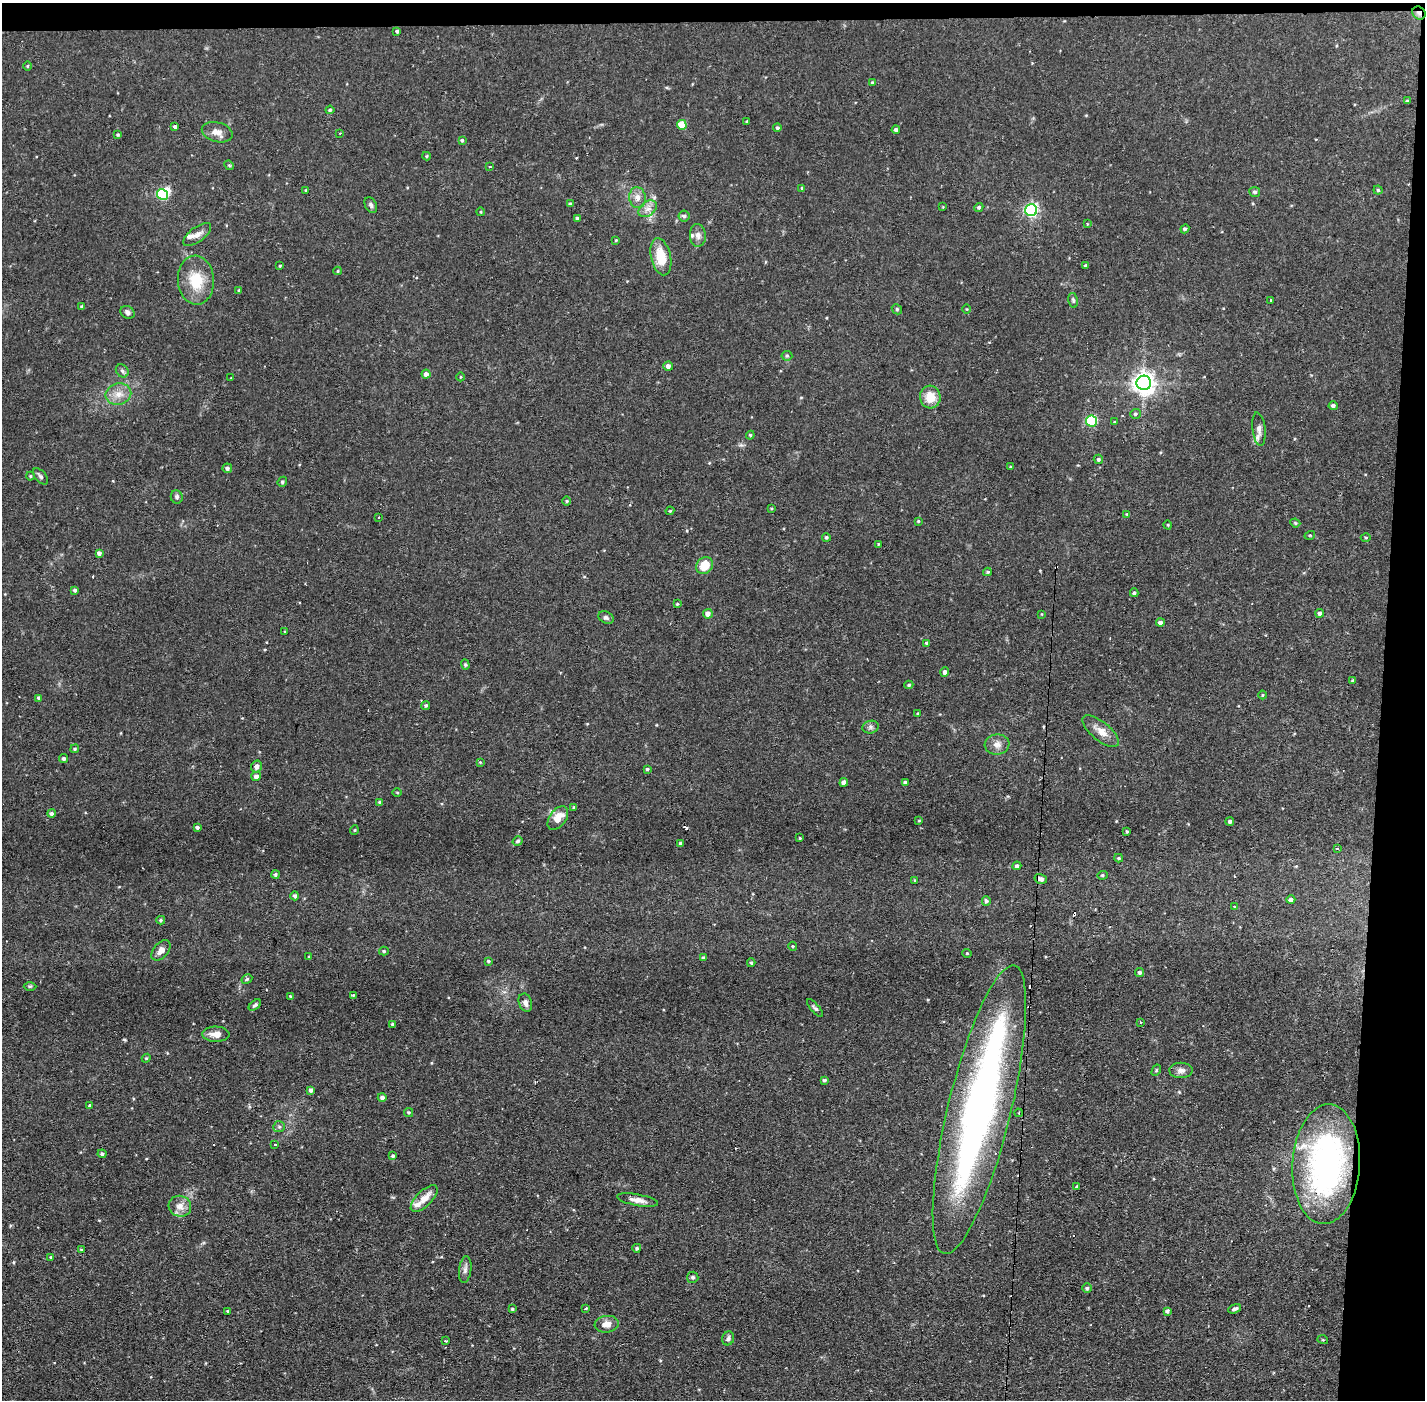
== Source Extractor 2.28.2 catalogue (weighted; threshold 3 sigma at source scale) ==
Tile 3 of 3 x 3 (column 3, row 1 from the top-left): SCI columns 2847-4269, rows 2848-4245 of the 4269 x 4299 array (HDU 1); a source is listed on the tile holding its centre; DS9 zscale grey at full resolution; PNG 1427 x 1402 px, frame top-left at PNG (2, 3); each listed source drawn as its Kron ellipse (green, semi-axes under 4 px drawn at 4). Shown black and unused: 4% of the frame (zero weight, under 2 of 3 exposures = <1% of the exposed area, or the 3 px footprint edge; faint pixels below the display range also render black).
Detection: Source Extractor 2.28.2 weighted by HDU 2 'WHT'; one run over the whole footprint, this tile lists its part. Background 0.0754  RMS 0.0063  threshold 0.0282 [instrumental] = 3 sigma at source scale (4.5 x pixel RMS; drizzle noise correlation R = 1.50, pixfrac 1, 0.05/0.05 arcsec/px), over >= 5 px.
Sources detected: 211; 3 inside a brighter object's white glare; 10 cosmic-ray / hot-pixel residue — neither listed nor drawn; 4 inside a brighter listed object's ellipse — not listed separately; the other 194 listed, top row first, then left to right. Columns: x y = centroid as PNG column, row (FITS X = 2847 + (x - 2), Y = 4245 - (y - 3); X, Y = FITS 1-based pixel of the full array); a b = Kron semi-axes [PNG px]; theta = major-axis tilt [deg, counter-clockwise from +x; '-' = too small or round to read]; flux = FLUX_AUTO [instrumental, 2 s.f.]
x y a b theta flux
1419 13 7 6 - 2.4
397 31 3 3 - 1.1
27 66 4 3 - 0.52
872 83 4 3 - 0.78
1407 101 4 3 - 0.75
330 110 4 4 - 0.98
747 122 4 3 - 0.77
682 125 5 5 - 19
175 127 4 3 - 1.4
777 128 4 4 - 1
896 130 4 4 - 1.7
217 132 16 9 -15 4.9
340 133 3 3 - 0.64
118 135 4 4 - 0.77
462 140 4 3 - 0.9
427 156 4 4 - 0.64
229 165 5 4 - 0.74
490 166 3 2 - 1
802 188 4 3 - 0.55
306 190 4 2 - 0.47
1378 190 4 4 - 0.85
1255 192 5 5 - 1.4
162 194 6 5 - 46
638 198 10 8 -83 4
570 204 4 4 - 1.5
371 205 8 5 -64 1.6
943 207 3 3 - 0.41
979 207 4 4 - 1.2
648 209 10 7 38 3.5
1031 210 6 6 - 120
481 212 4 3 - 0.51
684 216 5 5 - 1.3
577 218 3 3 - 0.89
1087 224 4 2 - 0.44
1185 229 4 4 - 1.4
197 235 16 7 37 4
698 235 11 8 -86 3.1
616 240 3 3 - 0.59
661 257 19 10 -77 16
280 266 3 3 - 0.55
1086 266 3 3 - 1.2
338 271 4 4 - 0.61
196 280 24 18 -86 18
239 290 3 3 - 0.64
1073 300 7 4 -79 1.1
1270 300 3 2 - 0.82
82 307 4 3 - 1.2
897 309 5 4 - 0.81
967 309 5 3 - 0.48
127 312 7 6 - 2
787 356 5 5 - 0.86
668 366 5 5 - 2.4
122 371 7 5 -46 1.4
426 374 4 4 - 2.9
460 377 4 3 - 0.48
231 378 2 2 - 0.36
1144 383 7 7 - 480
118 394 13 10 12 6.3
930 397 11 10 - 10
1333 406 4 4 - 1.6
1135 414 5 5 - 1.2
1092 421 5 5 - 59
1115 422 4 3 - 0.68
1259 429 17 6 -83 3.4
750 435 4 4 - 0.68
1098 459 5 4 - 1.2
1011 467 3 3 - 0.52
227 468 5 4 - 1.9
30 476 4 4 - 0.69
40 476 10 5 -48 1.6
282 482 5 4 - 1
177 497 6 6 - 1.3
567 501 5 3 - 0.71
772 508 4 3 - 0.58
670 511 4 4 - 0.62
1127 514 4 4 - 0.69
379 517 2 2 - 0.55
918 521 4 3 - 0.52
1295 523 5 4 - 0.73
1168 525 5 3 - 0.49
1310 535 5 3 - 0.54
826 537 4 4 - 1
1366 537 5 3 - 0.7
878 544 3 2 - 0.46
99 553 4 4 - 2
704 566 9 7 48 11
987 572 4 3 - 0.86
75 590 4 4 - 1.2
1134 593 4 4 - 0.93
677 604 3 3 - 0.81
1320 613 4 4 - 1.6
708 614 5 4 - 3.4
1042 614 4 2 - 0.39
606 618 8 6 -30 1.7
1160 623 4 4 - 1.8
285 632 3 3 - 0.51
927 643 4 3 - 1.2
465 665 5 4 - 0.81
945 672 4 4 - 2
1353 681 4 4 - 0.74
909 685 4 4 - 0.88
1263 695 4 3 - 0.53
39 698 4 4 - 1.4
426 705 4 4 - 0.99
918 714 3 3 - 0.6
871 727 8 6 15 1.8
1101 731 22 9 -40 6.6
997 744 12 10 8 4.3
75 749 4 4 - 0.78
64 758 4 4 - 1.5
480 762 4 4 - 0.59
257 766 6 5 - 3
647 769 4 3 - 0.94
256 776 5 4 - 2.5
844 782 4 4 - 2.9
905 782 4 4 - 1.5
397 792 5 3 - 0.6
380 802 4 4 - 0.79
574 807 4 3 - 0.55
51 813 4 4 - 1.5
558 818 13 8 53 8.4
919 821 4 2 - 0.43
1230 821 4 4 - 1.3
197 827 3 3 - 1.3
354 830 5 3 - 0.51
1127 831 3 2 - 0.59
800 838 3 2 - 0.47
518 841 5 4 - 1.1
681 843 4 3 - 1.8
1337 848 2 2 - 0.85
1119 858 4 4 - 0.79
1017 866 4 4 - 1.7
275 874 4 4 - 0.97
1102 875 5 4 - 0.91
1041 879 6 4 -15 2.4
914 880 4 2 - 0.44
295 896 4 4 - 1.6
1291 900 4 4 - 2
986 901 5 4 - 1.5
1234 907 3 2 - 0.74
161 920 4 4 - 0.93
793 946 5 4 - 0.8
161 950 12 7 49 4
384 951 5 4 - 0.87
967 953 4 4 - 0.65
309 957 4 2 - 0.45
703 958 4 4 - 1.3
488 961 3 3 - 0.88
751 963 4 3 - 0.78
1140 972 4 4 - 1.3
247 979 5 4 - 0.94
30 986 6 4 1 0.77
353 995 3 3 - 1.1
290 996 4 3 - 0.52
525 1003 9 6 -70 2.8
255 1005 7 4 39 1.2
815 1008 11 4 -50 1.3
1140 1022 3 3 - 0.7
393 1024 4 4 - 1.1
216 1034 13 7 -1 5.3
146 1058 4 4 - 0.6
1156 1070 6 4 61 0.72
1181 1070 11 7 1 3
824 1080 4 3 - 0.86
311 1090 4 3 - 1.6
382 1097 4 4 - 2.1
90 1105 4 3 - 0.76
979 1110 148 31 76 320
409 1112 4 4 - 0.97
1019 1113 4 3 - 0.48
279 1127 6 5 - 1.2
274 1144 3 3 - 2.2
102 1154 4 4 - 1.3
393 1156 4 3 - 1.2
1326 1164 60 34 87 170
1077 1187 3 3 - 7.3
424 1199 17 7 45 7.3
638 1200 21 5 -10 4.5
180 1206 11 10 - 5.3
637 1248 4 4 - 1
82 1250 4 3 - 0.85
51 1257 4 3 - 0.65
465 1270 13 6 83 2.6
693 1277 6 5 - 1.2
1087 1288 4 4 - 1
586 1308 3 2 - 0.85
512 1309 4 3 - 0.92
1235 1309 7 4 22 1.3
228 1311 3 3 - 0.95
1167 1311 4 3 - 1.3
607 1324 12 8 6 5.5
728 1338 7 6 - 1.6
1323 1340 5 3 - 0.52
445 1341 3 2 - 0.81
Overlapping masked pixels (flux is a lower limit): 1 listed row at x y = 1419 13